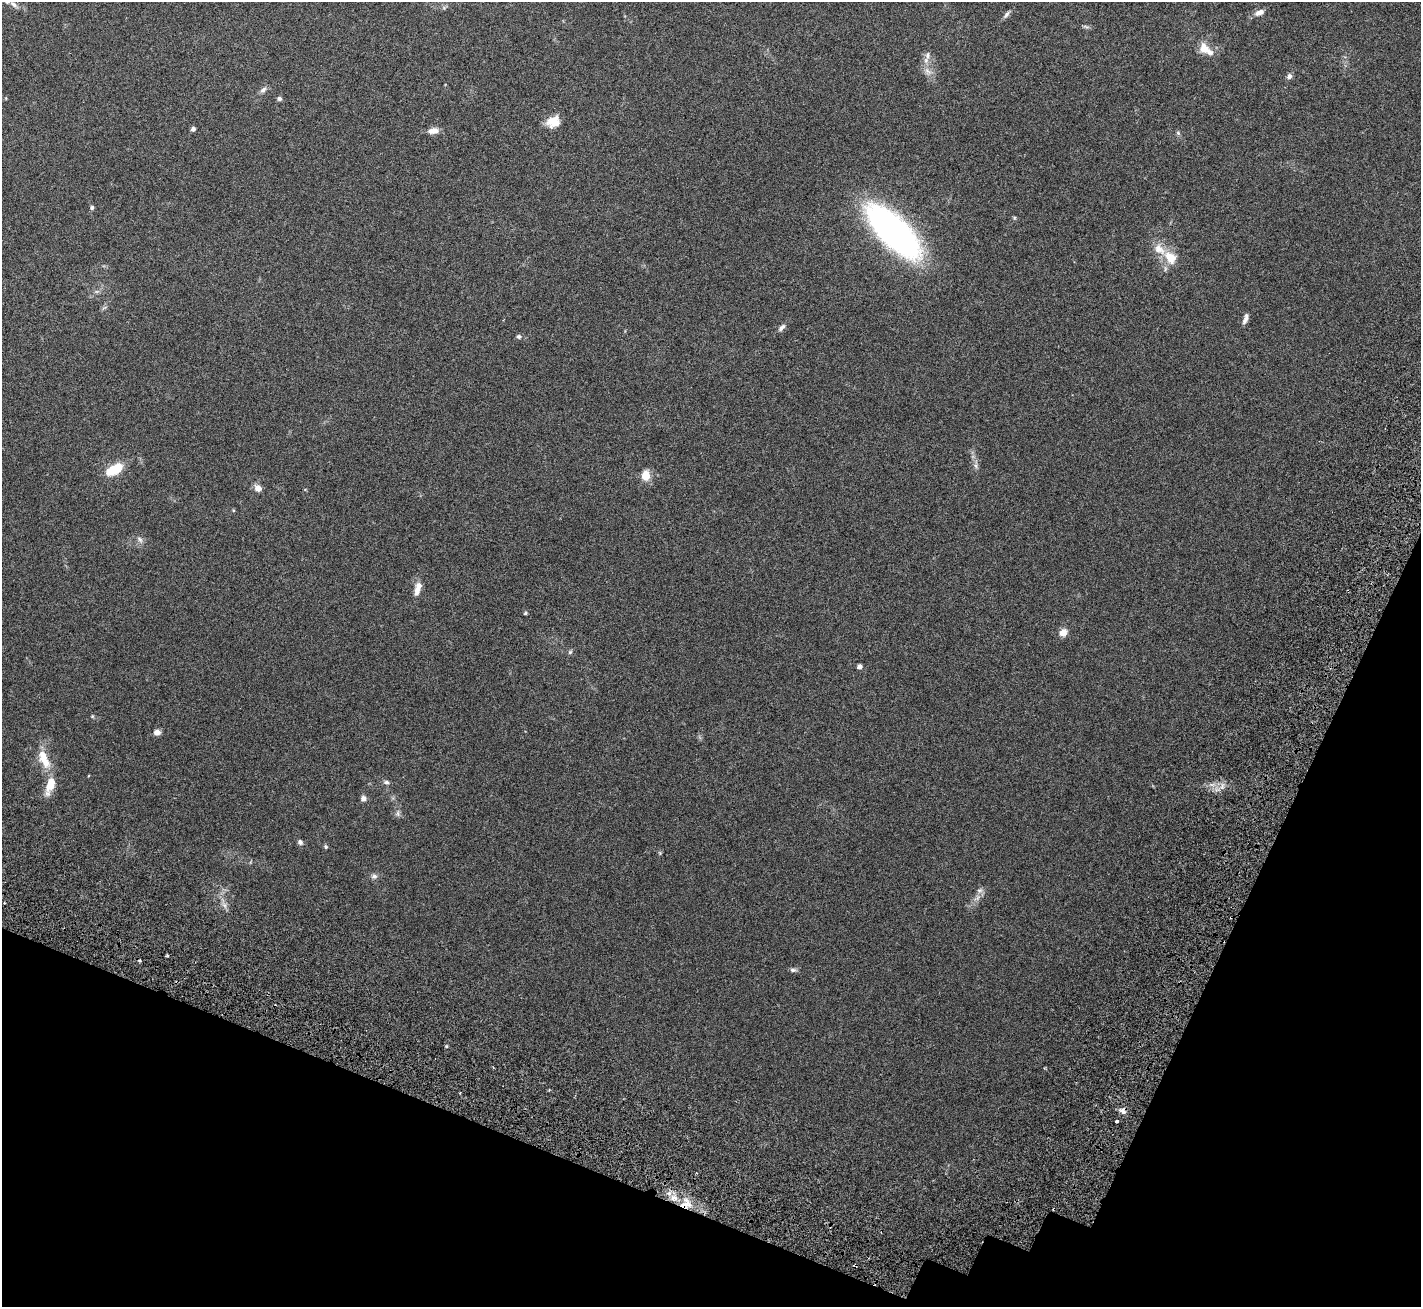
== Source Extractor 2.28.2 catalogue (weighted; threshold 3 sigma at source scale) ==
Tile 15 of 4 x 4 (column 3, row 4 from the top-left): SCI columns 2957-4375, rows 456-1760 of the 6198 x 6388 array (HDU 1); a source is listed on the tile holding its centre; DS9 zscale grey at full resolution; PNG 1423 x 1309 px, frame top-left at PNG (2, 2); no overlay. Shown black and unused: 18% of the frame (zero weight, under 3 of 6 exposures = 8% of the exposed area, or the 3 px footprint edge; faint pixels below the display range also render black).
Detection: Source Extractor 2.28.2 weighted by HDU 2 'WHT'; one run over the whole footprint, this tile lists its part. Background 0.105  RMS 0.004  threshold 0.0163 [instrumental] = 3 sigma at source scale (4.09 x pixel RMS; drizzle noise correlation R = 1.36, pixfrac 0.8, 0.0396/0.0396 arcsec/px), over >= 5 px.
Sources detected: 52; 1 inside a brighter object's white glare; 1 cosmic-ray / hot-pixel residue — not listed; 2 inside a brighter listed object's ellipse — not listed separately; the other 48 listed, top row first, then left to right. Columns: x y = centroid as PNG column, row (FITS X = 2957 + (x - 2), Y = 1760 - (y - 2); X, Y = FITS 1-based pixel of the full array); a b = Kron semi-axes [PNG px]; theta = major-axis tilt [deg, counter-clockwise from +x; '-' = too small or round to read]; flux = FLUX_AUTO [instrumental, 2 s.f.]
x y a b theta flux
14 4 12 6 -37 1.6
1259 12 12 6 23 2.1
1007 14 11 5 51 1.1
1086 27 11 3 -18 0.56
1205 49 19 10 -37 5.4
927 55 12 7 88 1.7
928 71 12 7 -44 2.1
1289 76 7 6 - 1.2
263 90 11 6 47 1.3
279 98 6 5 - 0.91
555 123 15 9 70 4.3
193 129 5 5 - 1.1
433 131 13 7 8 2.6
1178 133 6 5 - 0.62
92 207 6 5 - 0.63
893 231 59 24 -44 130
1170 257 18 13 -50 6.4
1246 317 11 7 73 1.5
782 327 12 6 45 1.2
519 336 6 6 - 0.77
975 466 8 6 -87 1.1
114 469 21 11 29 7.9
645 476 5 5 - 13
258 488 9 8 - 2.1
140 539 10 6 -46 1.1
418 588 17 7 74 3.6
525 613 4 4 - 0.53
1063 632 10 8 47 2.5
570 652 6 6 - 0.61
859 667 5 4 - 1.3
92 716 5 4 - 0.42
157 732 8 6 11 1.6
44 759 28 12 -66 7.1
386 782 8 6 1 0.9
50 785 23 10 73 6.1
363 798 8 7 - 1.2
398 813 10 4 -90 0.94
300 842 7 6 - 1
326 847 5 5 - 0.59
374 876 9 7 8 1.1
980 890 9 7 29 1.2
224 905 7 6 - 1.2
793 970 8 5 5 0.87
446 1046 5 3 - 0.36
1123 1111 10 8 -26 1.6
1117 1121 3 3 - 1.6
686 1204 16 13 26 5.4
855 1265 4 3 - 0.42
Overlapping masked pixels (flux is a lower limit): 3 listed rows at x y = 1123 1111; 686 1204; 855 1265
Isophote crosses this tile's border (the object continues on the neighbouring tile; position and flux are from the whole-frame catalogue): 1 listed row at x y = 14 4